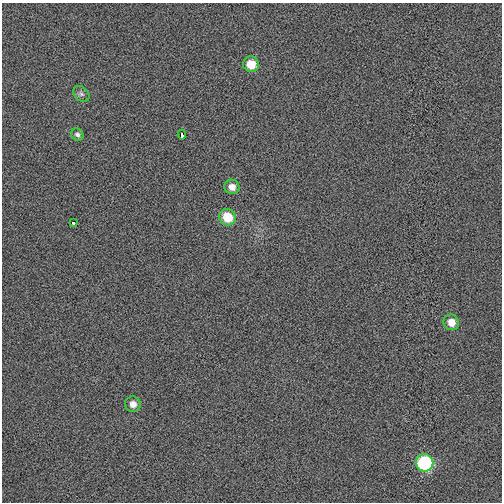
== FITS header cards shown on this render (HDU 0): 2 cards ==
NAXIS1  =                  500
NAXIS2  =                  500

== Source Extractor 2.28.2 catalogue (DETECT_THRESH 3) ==
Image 500 x 500 px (HDU 0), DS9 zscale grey, 1 PNG px = 1 image px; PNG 504 x 504 px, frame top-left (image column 1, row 500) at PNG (2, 3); each listed source drawn as its Kron ellipse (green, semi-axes under 4 px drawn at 4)
Background 2.12e-04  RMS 0.0081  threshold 0.0242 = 3 sigma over >= 5 px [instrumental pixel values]
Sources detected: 10; all 10 listed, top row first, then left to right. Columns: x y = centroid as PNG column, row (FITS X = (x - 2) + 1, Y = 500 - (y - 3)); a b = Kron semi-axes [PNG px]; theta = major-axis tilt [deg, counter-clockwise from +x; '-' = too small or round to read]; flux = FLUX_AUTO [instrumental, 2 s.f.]
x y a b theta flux
251 64 8 7 - 11
81 94 9 6 -44 1.8
77 134 6 5 - 1.5
182 135 4 3 - 4.9
232 187 7 7 - 4
227 217 8 8 - 15
73 223 3 3 - 1
451 322 8 7 - 6.1
133 404 8 7 - 3.6
425 463 9 8 - 62